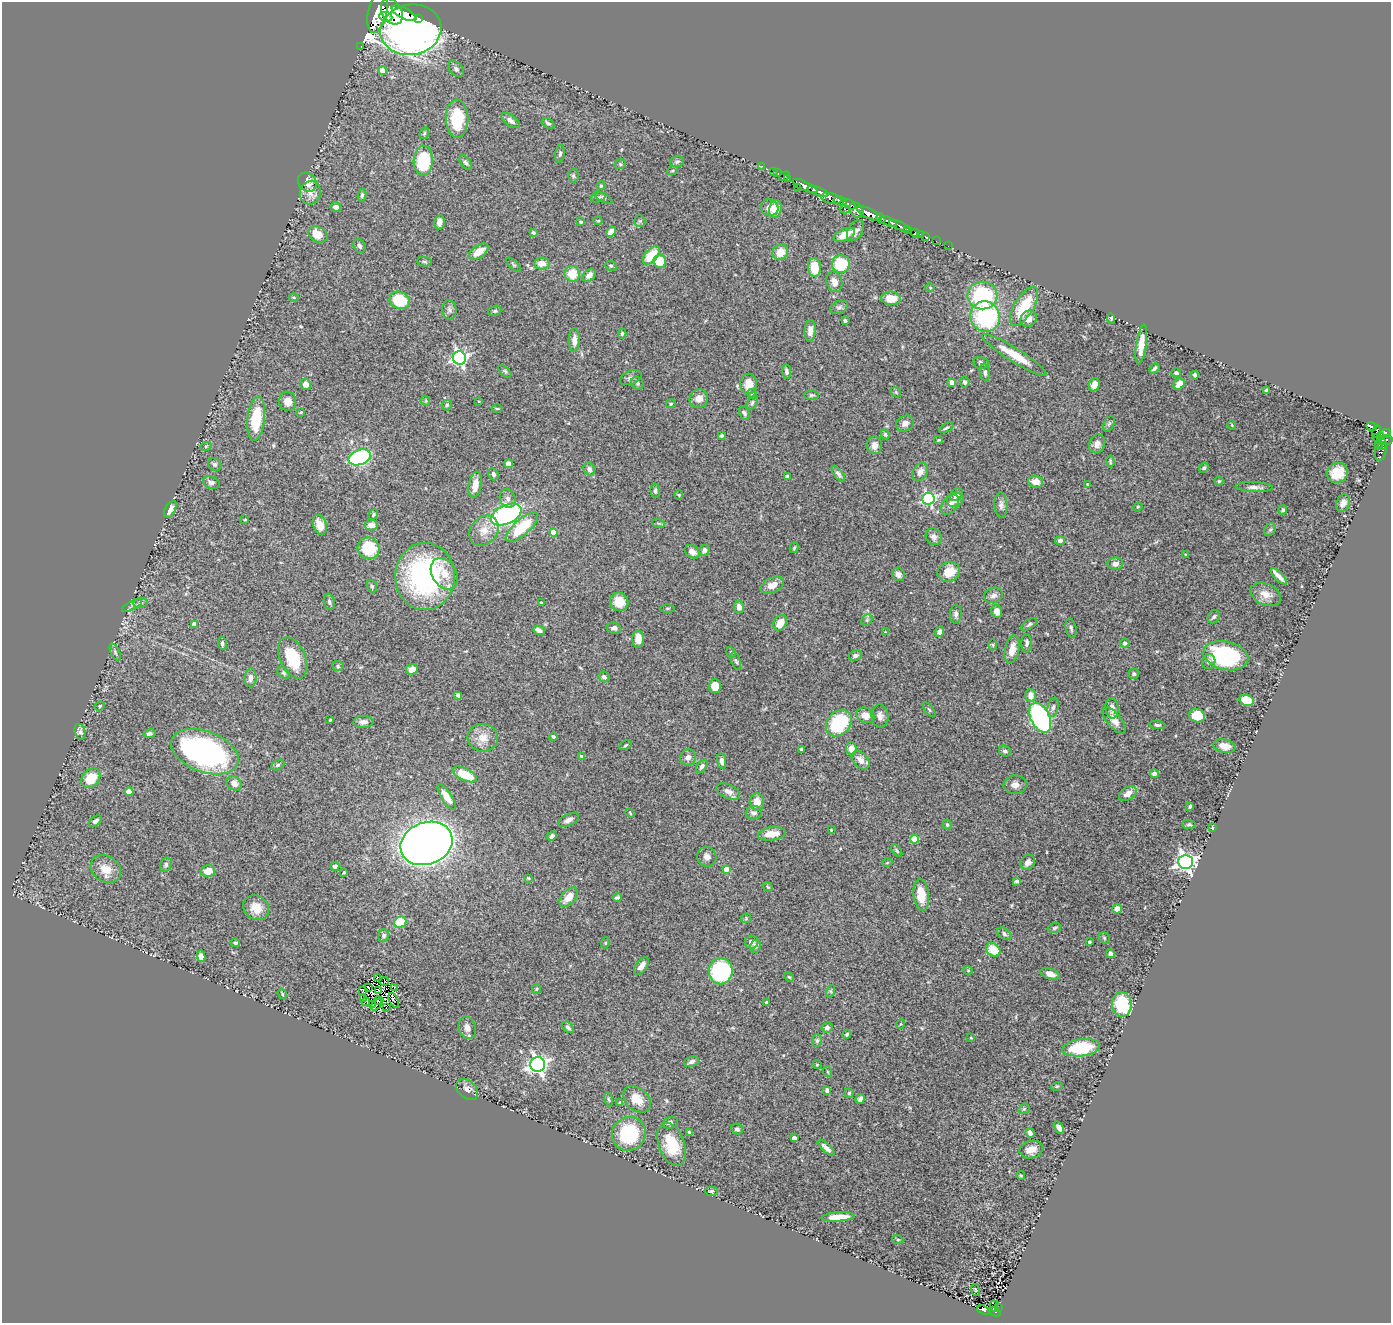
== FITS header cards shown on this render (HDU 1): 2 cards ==
NAXIS1  =                 1389
NAXIS2  =                 1321

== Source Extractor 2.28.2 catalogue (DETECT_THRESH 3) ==
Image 1389 x 1321 px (HDU 1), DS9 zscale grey, 1 PNG px = 1 image px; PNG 1393 x 1325 px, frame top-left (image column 1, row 1321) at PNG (2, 2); each listed source drawn as its Kron ellipse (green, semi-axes under 4 px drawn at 4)
Background 1.57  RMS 0.045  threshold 0.135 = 3 sigma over >= 5 px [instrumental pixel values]
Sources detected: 400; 11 with non-positive FLUX_AUTO (blend fragments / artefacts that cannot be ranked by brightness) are neither listed nor drawn; the other 389 listed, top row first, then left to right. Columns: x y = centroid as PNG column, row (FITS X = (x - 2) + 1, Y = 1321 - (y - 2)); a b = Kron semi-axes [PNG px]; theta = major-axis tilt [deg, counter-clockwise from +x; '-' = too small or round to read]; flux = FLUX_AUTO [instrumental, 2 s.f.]
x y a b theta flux
378 12 21 9 77 9500
392 12 14 9 -59 8600
404 13 13 5 -27 4100
386 17 7 4 -7 1700
419 18 3 3 - 370
411 30 31 25 10 880
361 46 3 2 - 33
456 69 9 6 -46 8.8
382 71 4 4 - 31
457 119 19 11 -89 130
511 121 10 5 -35 13
548 123 7 4 -29 7.1
424 133 6 4 69 4.5
560 154 9 5 82 7.4
423 161 15 9 87 160
466 162 8 4 -53 7.5
677 162 7 5 16 6.2
620 164 6 4 20 4.3
762 166 2 2 - 17
672 171 5 3 - 3.1
773 171 3 2 - 24
778 173 4 3 - 31
573 176 7 5 -89 5.5
784 176 5 3 - 88
788 179 3 3 - 79
307 182 10 8 -48 28
601 186 4 3 - 3.3
805 186 13 4 -25 2800
797 187 2 2 - 73
818 191 11 4 -21 2600
310 193 12 10 68 23
362 195 6 4 80 5.9
598 197 7 4 18 5.3
603 197 10 4 -28 5.3
831 198 10 5 -13 1400
840 201 6 4 -15 1700
849 204 7 3 -33 930
336 207 5 4 - 13
770 208 9 8 - 26
775 209 9 6 78 27
845 209 5 3 - 320
856 210 8 6 -52 2500
869 213 14 4 -27 5600
881 219 5 3 - 1200
598 221 4 4 - 2.8
640 221 6 5 - 4.8
888 221 9 4 -24 2000
439 222 7 5 79 18
581 222 4 3 - 4.2
899 226 11 3 -23 390
907 229 3 3 - 370
855 231 11 7 59 18
533 232 3 3 - 4.4
611 232 5 4 - 23
915 233 4 3 - 110
920 234 2 2 - 20
318 235 10 7 -25 45
844 235 11 6 22 59
925 237 3 3 - 34
936 241 2 2 - 19
359 246 7 5 -57 9.3
948 246 2 2 - 10
479 252 11 6 35 34
780 252 8 7 - 42
651 255 11 6 48 75
660 261 7 6 - 66
425 262 7 4 -7 5
542 263 8 6 4 26
841 264 9 9 - 160
514 265 9 3 -43 4.1
611 266 6 4 -26 4.2
814 268 9 6 -85 65
572 274 8 7 - 60
589 275 7 5 45 16
834 282 10 8 -74 21
930 288 4 4 - 2.9
982 295 15 14 - 250
294 297 5 3 - 3.1
891 298 10 7 -2 40
400 300 10 8 -23 110
1024 306 22 9 59 130
839 307 9 6 22 8.7
449 310 10 7 -86 11
495 311 7 5 20 5.3
985 317 15 14 - 330
1111 318 5 4 - 4.3
1029 319 8 7 - 24
845 321 4 3 - 6.2
810 331 11 5 85 19
622 334 5 3 - 4.2
574 340 12 5 -90 22
1141 344 20 5 81 38
1014 355 38 7 -32 80
459 358 7 6 - 810
981 363 8 5 -11 8
1154 368 6 3 49 5.6
505 371 8 4 -45 4.9
786 371 7 4 -83 8.2
985 372 9 5 -79 7.9
1176 373 5 4 - 5.8
1195 375 4 3 - 6.2
631 378 11 6 22 11
952 382 4 4 - 26
965 382 5 5 - 6.1
637 383 7 5 -47 5.9
306 384 6 5 - 20
749 384 10 8 88 41
1179 384 6 5 - 23
1094 385 7 5 66 21
1267 390 4 3 - 7.9
896 392 6 4 -46 3.6
752 394 5 4 - 4.5
811 395 7 4 1 5.1
699 399 9 9 - 26
288 401 10 8 -81 29
426 401 5 3 - 2.9
479 401 3 2 - 2.3
752 403 7 4 63 5.7
671 404 5 4 - 4
447 405 5 5 - 4.8
497 409 5 3 - 3.1
301 412 4 4 - 3
744 413 7 5 -63 7.2
256 419 22 8 84 130
905 424 9 7 29 14
1109 424 8 5 64 6.3
1232 425 5 3 - 2.4
1371 426 5 3 - 350
946 428 8 4 28 4.9
1377 431 6 3 81 310
1384 433 6 4 16 730
885 434 5 4 - 5
721 436 4 3 - 4.9
1381 436 4 2 - 210
1377 438 4 3 - 230
939 440 4 4 - 3.1
1385 440 7 5 5 420
1097 444 10 7 66 21
1382 444 6 4 -81 170
875 445 8 7 - 18
1378 445 4 3 - 41
206 446 5 3 - 3.4
1381 451 10 5 74 160
360 457 11 7 21 280
1110 461 6 3 -84 3.9
215 464 7 6 - 7
508 464 4 4 - 17
1204 468 5 4 - 5.5
589 469 7 5 -62 12
920 472 9 7 60 20
1338 473 11 9 29 58
493 474 6 5 - 8.1
838 474 9 4 -53 7.7
787 477 4 3 - 9.2
1219 481 4 4 - 4.1
1036 482 8 6 -10 24
211 483 9 6 -23 11
1087 484 4 2 - 2
475 485 13 6 80 30
1254 487 18 5 -2 16
655 491 7 5 -86 6.2
679 495 4 4 - 3.4
956 495 7 5 44 12
508 499 9 7 -65 14
928 499 6 6 - 500
955 500 8 7 - 16
1343 503 9 6 65 14
950 504 11 7 53 15
1001 505 12 6 -87 12
1138 507 5 4 - 3.6
170 509 9 5 63 17
1283 510 4 4 - 4.9
506 514 16 9 25 540
373 515 6 4 64 4.1
245 520 3 2 - 2.4
658 523 6 4 -18 4
320 525 10 6 -70 26
371 525 6 5 - 19
522 527 20 8 42 140
1270 529 7 5 52 6.1
484 531 16 13 47 41
554 533 4 4 - 52
934 537 9 7 -48 15
1060 541 5 4 - 9.2
369 548 11 10 - 140
794 548 5 4 - 4.2
704 550 5 5 - 14
692 552 8 6 -35 19
1186 554 3 2 - 2.1
1115 564 8 6 3 16
949 572 11 9 24 56
444 574 17 12 -60 49
898 574 7 6 - 14
425 576 33 30 90 590
1279 576 11 4 -45 18
772 585 12 7 25 32
372 586 6 5 - 4.8
1266 594 16 10 -25 31
993 595 9 7 20 13
329 602 8 5 -75 8.3
619 602 9 9 - 42
140 603 7 5 10 6.4
541 603 3 2 - 2.4
132 605 11 4 28 8
739 607 6 5 - 19
668 608 7 3 0 4.2
997 611 6 5 - 16
956 614 9 6 87 9.7
1214 617 7 5 51 7
867 620 6 5 - 5.5
780 623 8 6 61 35
194 624 4 4 - 32
1029 624 9 4 34 5.7
614 628 7 5 -7 11
1071 628 10 5 -77 7.6
539 630 6 4 -24 13
885 632 3 3 - 1.8
940 632 5 4 - 12
638 639 8 6 -89 30
1027 643 9 5 -88 9.2
1125 643 4 4 - 8.3
222 644 6 4 -85 7.4
993 645 5 3 - 3.4
1012 649 14 7 77 26
115 652 9 4 -66 6.9
731 652 6 4 -71 3.9
855 656 7 5 26 8.9
1226 656 23 14 -12 300
293 658 22 12 -66 120
736 661 9 4 -71 5.9
1209 661 8 6 70 9.5
338 666 5 5 - 4.7
412 669 6 5 - 22
283 673 7 5 -41 5.4
1134 674 5 5 - 5.8
604 677 6 5 - 8.9
250 678 9 6 88 16
715 686 7 6 - 40
458 695 4 4 - 8
1031 695 6 5 - 19
1247 700 7 5 -15 67
100 706 5 4 - 3.7
1053 707 10 5 77 9.8
1112 708 10 6 -83 20
929 709 8 2 -50 3.4
866 715 9 7 -22 24
880 716 11 8 -84 15
1197 716 8 6 -14 67
1040 718 16 9 -63 670
330 720 3 3 - 3
1114 720 16 7 -51 27
363 722 10 6 2 16
839 723 15 11 48 180
1157 725 8 4 -5 6.2
80 732 8 5 -73 8.8
149 734 6 4 10 6.6
553 737 4 4 - 4.8
483 738 15 14 - 43
626 745 6 3 28 3.7
1224 746 11 6 -11 32
801 749 3 3 - 3.8
851 749 6 5 - 27
1005 751 6 5 - 7.9
205 752 35 20 -20 780
581 756 4 4 - 3.2
688 757 8 7 - 16
861 760 11 7 -48 21
722 761 8 4 -82 14
278 765 7 4 27 5.2
702 766 8 4 53 7.9
465 774 13 6 -25 95
1154 774 4 3 - 11
91 778 11 8 46 73
234 783 8 6 -39 23
1015 785 12 9 5 17
129 792 4 4 - 41
728 792 12 7 -24 20
1128 794 9 6 34 23
447 797 15 5 -57 32
757 802 8 7 - 28
1190 806 4 3 - 4.6
630 813 5 3 - 3.2
754 813 8 6 5 10
568 820 11 5 24 14
95 821 7 4 39 11
1189 824 7 4 -4 4.4
947 825 5 4 - 4.1
1212 828 3 2 - 1.9
831 830 3 2 - 2.5
772 834 14 6 6 41
552 836 5 4 - 7.7
915 839 4 4 - 88
426 843 26 21 21 3800
897 850 7 4 -50 4.2
707 857 10 9 - 14
1028 862 8 6 54 16
1185 862 7 7 - 1700
887 863 5 3 - 2.4
166 865 7 5 66 7
335 866 4 4 - 7.4
106 869 16 12 -32 43
726 869 4 4 - 33
208 871 7 6 - 37
344 872 3 3 - 2.6
528 878 4 3 - 3
1017 881 4 3 - 5.5
768 887 5 4 - 3
921 895 16 7 -84 54
569 897 11 6 48 39
617 897 5 4 - 6.2
256 908 14 11 -37 45
1117 909 5 4 - 24
746 918 5 5 - 3.1
400 922 6 5 - 100
1054 928 7 5 17 5.6
1004 934 8 5 -38 7.3
384 936 6 5 - 5.9
1104 938 6 5 - 4.4
751 942 7 6 - 16
1089 942 3 3 - 3.7
235 943 5 4 - 4.9
605 943 5 3 - 3.3
756 946 6 5 - 8.1
993 950 8 6 -39 75
1110 954 4 4 - 11
201 956 6 4 -79 15
641 966 10 5 52 22
968 970 4 4 - 3.3
721 971 13 12 - 300
1050 974 10 5 -19 20
377 977 2 2 - 2.7
789 977 5 3 - 3.2
384 981 4 2 - 1.9
368 987 3 2 - 2.2
394 988 2 2 - 3.1
536 989 5 4 - 3.5
362 990 3 2 - 0.32
379 990 3 2 - 3.2
831 991 6 4 73 3.8
282 994 5 4 - 3.6
363 998 3 2 - 1.7
394 1000 8 3 -66 9.1
379 1001 4 2 - 0.8
366 1002 4 2 - 0.71
767 1003 4 3 - 4.7
372 1004 2 2 - 3
1122 1004 12 9 -84 140
376 1005 7 3 49 1
386 1007 2 2 - 2.4
900 1024 5 3 - 2.5
568 1027 6 5 - 8.5
827 1027 5 5 - 8.6
467 1028 11 8 -74 19
847 1034 4 4 - 4.4
971 1038 3 2 - 2.3
817 1041 6 5 - 5.8
1081 1048 19 8 6 150
692 1062 8 5 21 9.9
538 1064 7 7 - 1200
817 1065 5 3 - 2.3
828 1072 5 3 - 3
1057 1086 6 3 18 2.8
467 1089 12 8 -42 17
827 1090 4 3 - 7.6
849 1093 4 4 - 4.5
609 1099 7 3 -80 4.6
637 1099 16 11 -41 42
860 1099 5 4 - 8
620 1103 4 4 - 5
1024 1109 6 5 - 4
670 1123 8 5 15 9.2
1059 1127 7 4 -56 13
737 1129 6 5 - 7.4
689 1132 4 3 - 4.7
1030 1133 5 4 - 9.5
629 1134 17 16 - 190
794 1138 4 4 - 17
672 1145 22 13 -69 97
826 1148 11 4 -42 12
1031 1150 12 8 14 26
1021 1175 4 3 - 2.9
711 1191 6 4 -1 5.6
838 1217 17 4 3 43
898 1240 5 3 - 3.1
975 1290 6 3 -72 3.2
994 1306 5 3 - 58
998 1307 3 2 - 15
984 1310 7 4 -18 140
995 1312 7 3 -24 74
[11 non-positive-flux detections neither listed nor drawn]